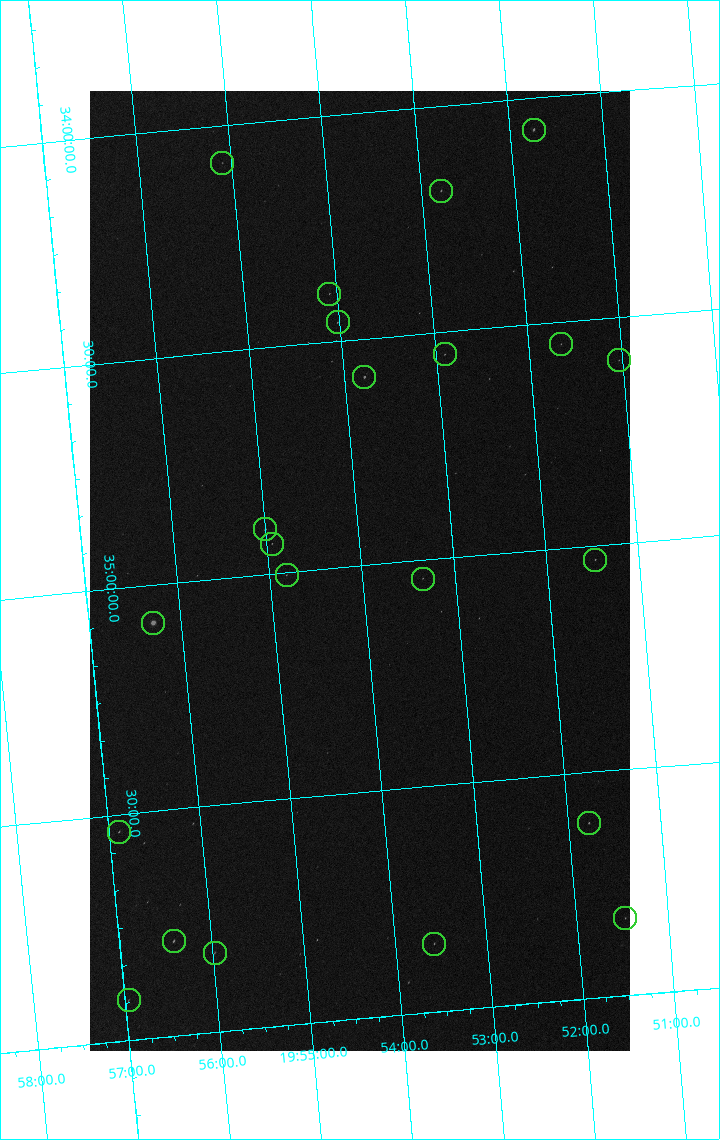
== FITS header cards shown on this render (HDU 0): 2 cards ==
NAXIS1  =                 1080 / length of data axis 1
NAXIS2  =                 1920 / length of data axis 2

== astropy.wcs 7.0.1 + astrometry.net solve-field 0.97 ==
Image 1080 x 1920 px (HDU 0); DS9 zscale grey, zoomed out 1/2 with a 90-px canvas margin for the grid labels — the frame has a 2x2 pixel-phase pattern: the four 2x2 pixel phases sit at different levels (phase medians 38004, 32568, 65535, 37990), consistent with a one-shot-colour (mosaic) sensor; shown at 1/2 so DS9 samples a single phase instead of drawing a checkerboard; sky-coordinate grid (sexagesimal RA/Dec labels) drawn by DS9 from the SOLVED WCS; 22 Tycho-2 reference stars matched to detected sources circled (green)
Header WCS: none
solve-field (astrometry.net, Tycho-2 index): SOLVED blind (the file carries no WCS)
Solved WCS: RA---TAN-SIP/DEC--TAN-SIP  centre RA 19:54:01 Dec +35:01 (298.51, +35.01 deg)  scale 3.99 arcsec/px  FOV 71.8' x 127.7'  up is -175 deg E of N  parity flipped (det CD > 0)
(file carries no celestial WCS; the grid is the blind solution)
Tycho-2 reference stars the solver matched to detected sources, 22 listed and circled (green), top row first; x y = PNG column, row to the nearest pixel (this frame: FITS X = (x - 90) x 2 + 1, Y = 1920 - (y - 91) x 2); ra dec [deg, ICRS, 3 dp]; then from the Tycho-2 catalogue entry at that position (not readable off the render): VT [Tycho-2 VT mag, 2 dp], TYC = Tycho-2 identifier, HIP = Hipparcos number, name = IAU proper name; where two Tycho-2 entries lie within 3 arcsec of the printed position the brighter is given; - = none
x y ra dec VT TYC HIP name
534 130 297.937 +34.070 7.60 2677-775-1 - -
222 163 298.775 +34.082 9.09 2677-328-1 - -
441 191 298.198 +34.187 7.90 2677-75-1 97832 -
329 294 298.521 +34.393 8.85 2677-973-1 - -
338 322 298.506 +34.458 8.77 2677-27-1 - -
561 344 297.912 +34.548 9.16 2677-246-1 - -
444 354 298.226 +34.549 8.93 2677-280-1 - -
618 360 297.760 +34.595 9.11 2677-1233-1 - -
364 378 298.447 +34.584 7.00 2677-97-1 97907 -
265 530 298.751 +34.901 7.33 2677-1118-1 98004 -
272 544 298.736 +34.933 9.03 2677-477-1 - -
595 560 297.868 +35.031 8.67 2677-228-1 97711 -
286 576 298.704 +35.006 8.63 2677-500-1 97987 -
422 579 298.338 +35.040 8.97 2677-1078-1 - -
153 623 299.077 +35.083 4.01 2677-1816-1 98110 -
589 824 297.944 +35.612 8.14 2677-1071-1 97744 -
119 832 299.222 +35.537 8.24 2677-1230-1 98157 -
625 918 297.867 +35.829 8.80 2681-380-1 - -
174 942 299.103 +35.790 7.67 2681-472-1 98116 -
434 944 298.394 +35.849 8.35 2681-1338-1 97891 -
214 953 298.994 +35.825 8.75 2681-1366-1 - -
128 1000 299.241 +35.911 8.62 2681-22-1 - -